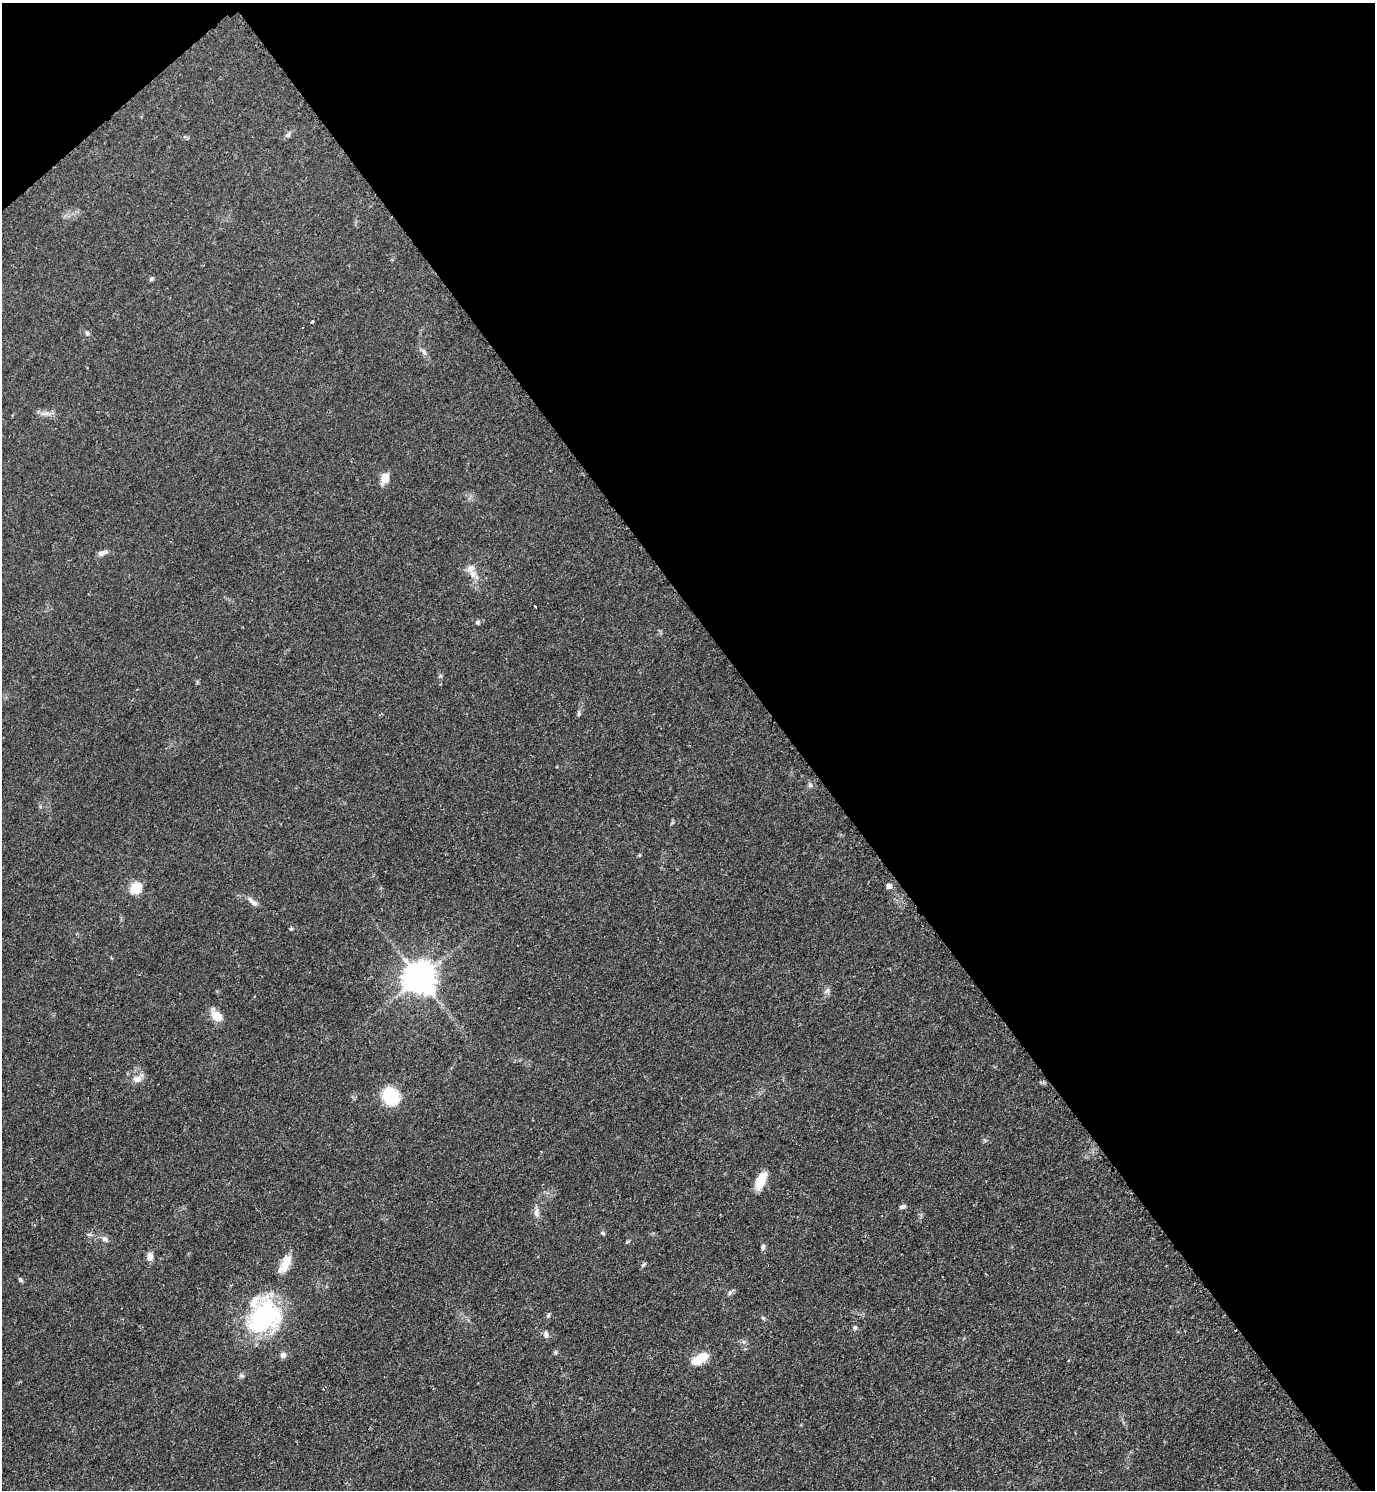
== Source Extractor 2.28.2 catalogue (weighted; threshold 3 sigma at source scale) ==
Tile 3 of 4 x 4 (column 3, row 1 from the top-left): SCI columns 3059-4431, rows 4471-5958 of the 5971 x 5974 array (HDU 1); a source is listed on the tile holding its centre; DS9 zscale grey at full resolution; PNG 1377 x 1492 px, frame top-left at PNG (2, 3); no overlay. Shown black and unused: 43% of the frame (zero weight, under 2 of 3 exposures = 1% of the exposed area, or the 3 px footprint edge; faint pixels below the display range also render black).
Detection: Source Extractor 2.28.2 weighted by HDU 2 'WHT'; one run over the whole footprint, this tile lists its part. Background 0.0798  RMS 0.0076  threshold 0.034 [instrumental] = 3 sigma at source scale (4.5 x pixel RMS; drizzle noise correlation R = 1.50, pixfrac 1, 0.05/0.05 arcsec/px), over >= 5 px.
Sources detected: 47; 2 inside a brighter listed object's ellipse — not listed separately; the other 45 listed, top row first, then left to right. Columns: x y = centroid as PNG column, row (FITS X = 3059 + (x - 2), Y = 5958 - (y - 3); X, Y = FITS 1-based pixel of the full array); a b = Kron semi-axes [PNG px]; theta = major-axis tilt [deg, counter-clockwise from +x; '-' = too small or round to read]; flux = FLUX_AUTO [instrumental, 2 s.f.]
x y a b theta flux
288 135 9 6 33 2
151 279 5 5 - 1.3
312 321 3 3 - 1.5
87 333 6 5 - 1.3
424 352 8 5 -59 2.2
46 413 14 3 13 2.7
385 478 11 8 75 9.2
102 553 12 6 15 3.5
471 569 11 9 61 4.7
535 607 3 2 - 0.67
477 622 5 5 - 1.6
579 713 8 4 89 1.3
810 785 6 6 - 1.8
639 855 5 3 - 0.76
889 886 5 4 - 4.7
135 888 6 5 - 56
250 900 12 6 -49 3.2
291 929 5 3 - 0.77
111 958 5 3 - 0.67
419 978 9 9 - 1300
828 990 8 6 35 2
216 1016 14 8 -48 11
137 1079 13 9 10 5.4
390 1096 14 12 -52 40
761 1181 20 9 66 13
902 1206 8 4 23 1.9
536 1212 13 6 84 3.5
602 1233 6 4 -22 1.1
105 1239 8 6 -5 2.3
628 1241 6 3 20 0.88
763 1247 7 5 -84 1.8
150 1257 10 7 -82 3.9
285 1264 25 10 62 10
643 1265 8 4 45 1.2
20 1280 7 5 -43 1.2
730 1293 7 4 45 1.5
548 1315 6 4 62 1
263 1317 44 32 42 83
763 1318 5 4 - 0.98
855 1328 5 5 - 1.7
546 1335 8 6 -81 2.6
556 1352 6 4 72 1
283 1355 8 8 - 2.6
700 1359 22 10 30 14
241 1376 6 5 - 1.5